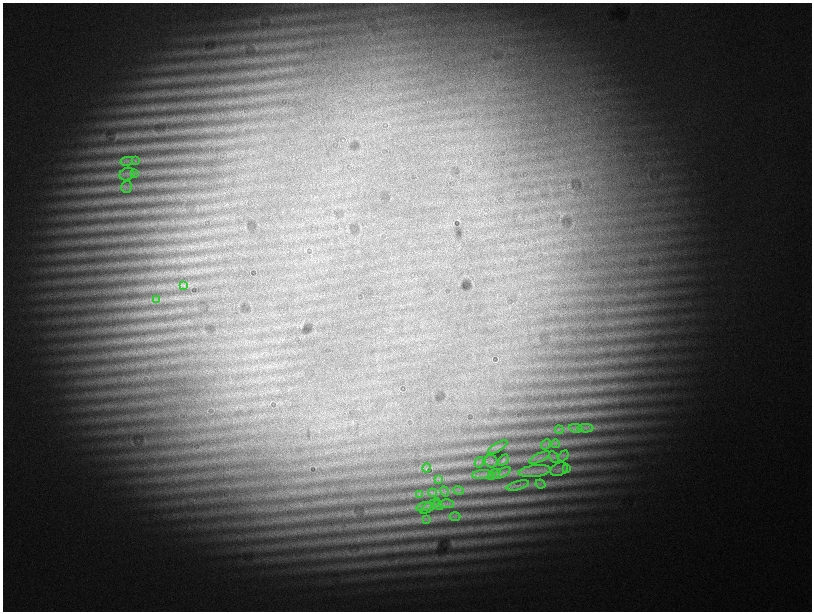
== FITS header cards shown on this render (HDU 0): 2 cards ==
NAXIS1  =                 1619
NAXIS2  =                 1219

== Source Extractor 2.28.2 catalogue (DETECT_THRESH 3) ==
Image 1619 x 1219 px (HDU 0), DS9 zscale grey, zoomed out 1/2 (1 PNG px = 2 x 2 image px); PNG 814 x 614 px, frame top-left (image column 2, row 1218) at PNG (3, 3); each listed source drawn as its Kron ellipse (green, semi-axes under 4 px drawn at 4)
Background 1830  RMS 140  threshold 434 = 3 sigma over >= 5 px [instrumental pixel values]
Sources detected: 40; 1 cannot appear on this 1/2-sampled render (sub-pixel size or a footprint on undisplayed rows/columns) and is neither listed nor drawn; the other 39 listed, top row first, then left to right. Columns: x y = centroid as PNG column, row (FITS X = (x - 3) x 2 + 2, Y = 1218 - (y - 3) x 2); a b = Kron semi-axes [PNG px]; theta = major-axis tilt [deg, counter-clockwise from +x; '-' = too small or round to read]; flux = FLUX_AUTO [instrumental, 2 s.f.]
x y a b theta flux
127 161 6 3 12 59000
135 161 4 2 - 28000
134 173 4 2 - 29000
127 174 7 6 - 93000
126 187 6 5 - 66000
184 286 3 3 - 33000
156 300 4 2 - 33000
576 428 7 2 -7 70000
585 428 8 3 -1 88000
559 430 4 3 - 48000
546 444 6 2 50 28000
556 444 4 3 - 46000
498 447 11 3 32 57000
563 456 6 3 49 56000
539 457 11 4 25 110000
554 457 6 3 -63 50000
503 460 6 4 44 76000
491 461 6 6 - 61000
479 462 5 2 - 33000
427 468 5 1 - 13000
567 468 4 2 - 37000
559 469 9 6 23 110000
535 471 16 6 7 210000
502 473 9 4 26 110000
494 474 7 3 34 73000
482 475 10 4 4 140000
439 479 4 2 - 24000
540 484 5 3 - 54000
518 485 11 2 16 79000
458 490 5 2 - 32000
445 491 5 3 - 37000
432 493 4 2 - 40000
419 495 4 2 - 29000
447 504 7 4 0 96000
438 505 5 3 - 56000
430 506 12 4 36 84000
424 507 8 4 17 99000
455 516 5 3 - 65000
426 519 4 2 - 36000
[1 sub-pixel or undisplayed-footprint detection neither listed nor drawn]